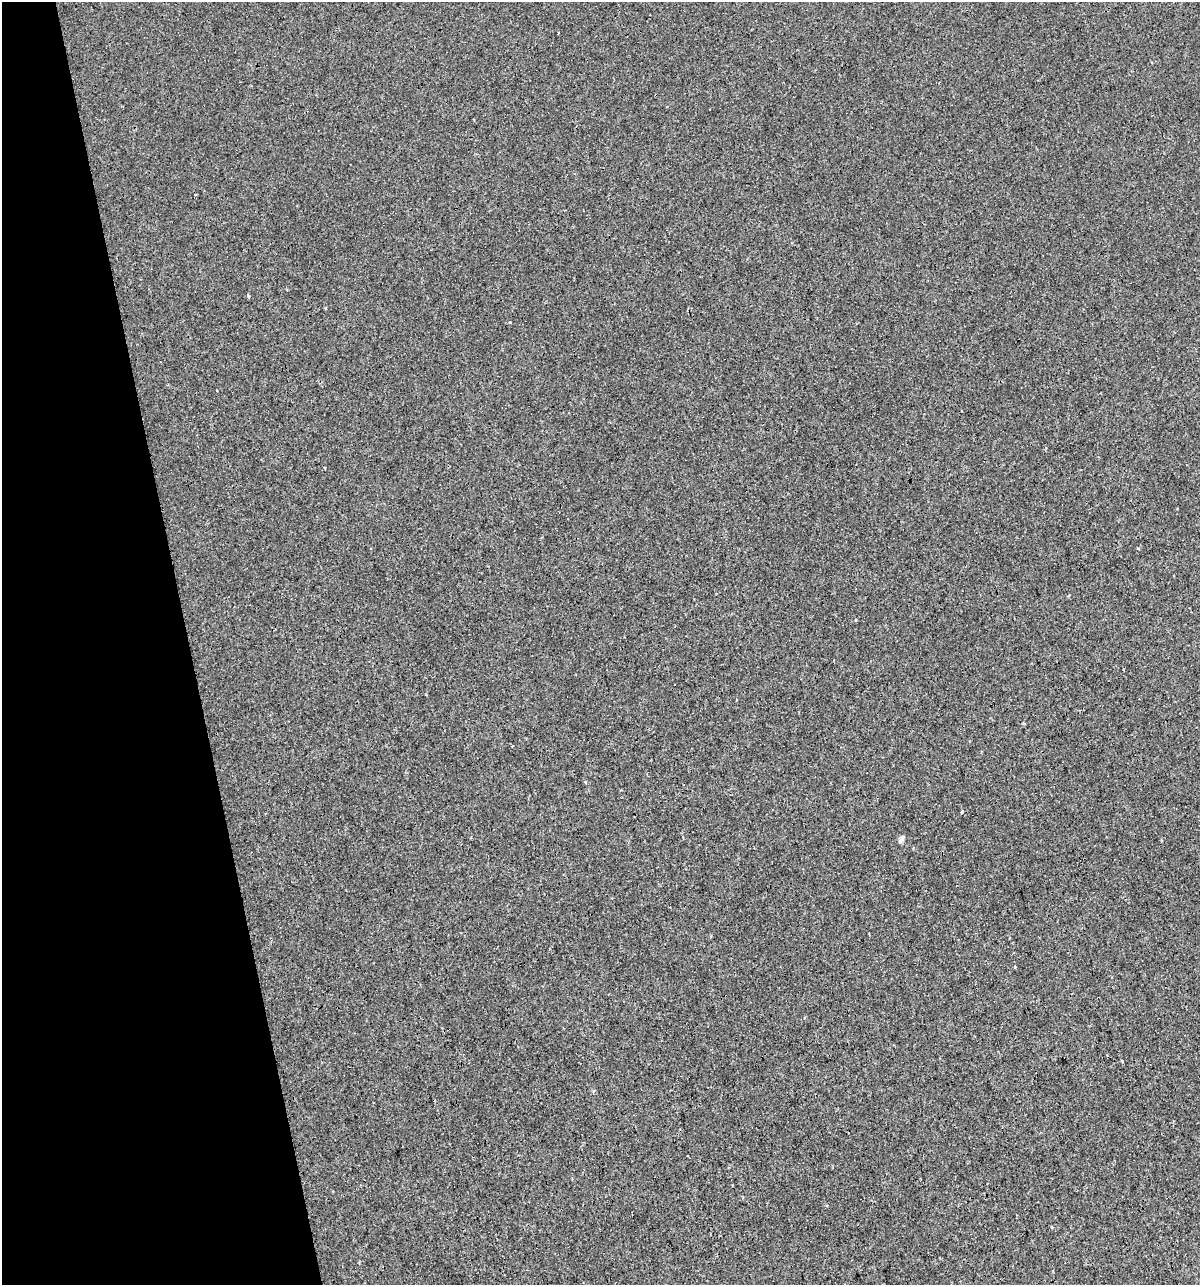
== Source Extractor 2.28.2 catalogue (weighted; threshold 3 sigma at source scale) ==
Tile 5 of 4 x 4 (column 1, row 2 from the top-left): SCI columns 46-1243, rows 2567-3849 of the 4930 x 5132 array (HDU 1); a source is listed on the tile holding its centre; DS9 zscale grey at full resolution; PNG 1202 x 1287 px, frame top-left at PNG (2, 2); no overlay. Shown black and unused: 16% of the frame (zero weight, under 3 of 4 exposures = <1% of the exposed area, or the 3 px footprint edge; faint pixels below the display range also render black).
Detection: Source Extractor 2.28.2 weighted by HDU 2 'WHT'; one run over the whole footprint, this tile lists its part. Background 4.00e-05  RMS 0.0017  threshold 0.00747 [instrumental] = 3 sigma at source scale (4.5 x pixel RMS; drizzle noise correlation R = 1.50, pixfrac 1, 0.0396/0.0396 arcsec/px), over >= 5 px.
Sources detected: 3; all 3 listed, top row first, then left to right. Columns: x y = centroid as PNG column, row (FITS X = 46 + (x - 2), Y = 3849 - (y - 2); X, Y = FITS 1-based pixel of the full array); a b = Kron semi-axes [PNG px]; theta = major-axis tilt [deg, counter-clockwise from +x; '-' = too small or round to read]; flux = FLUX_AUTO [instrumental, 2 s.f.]
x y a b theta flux
248 296 4 3 - 0.19
962 812 3 3 - 0.93
902 838 10 5 66 0.42